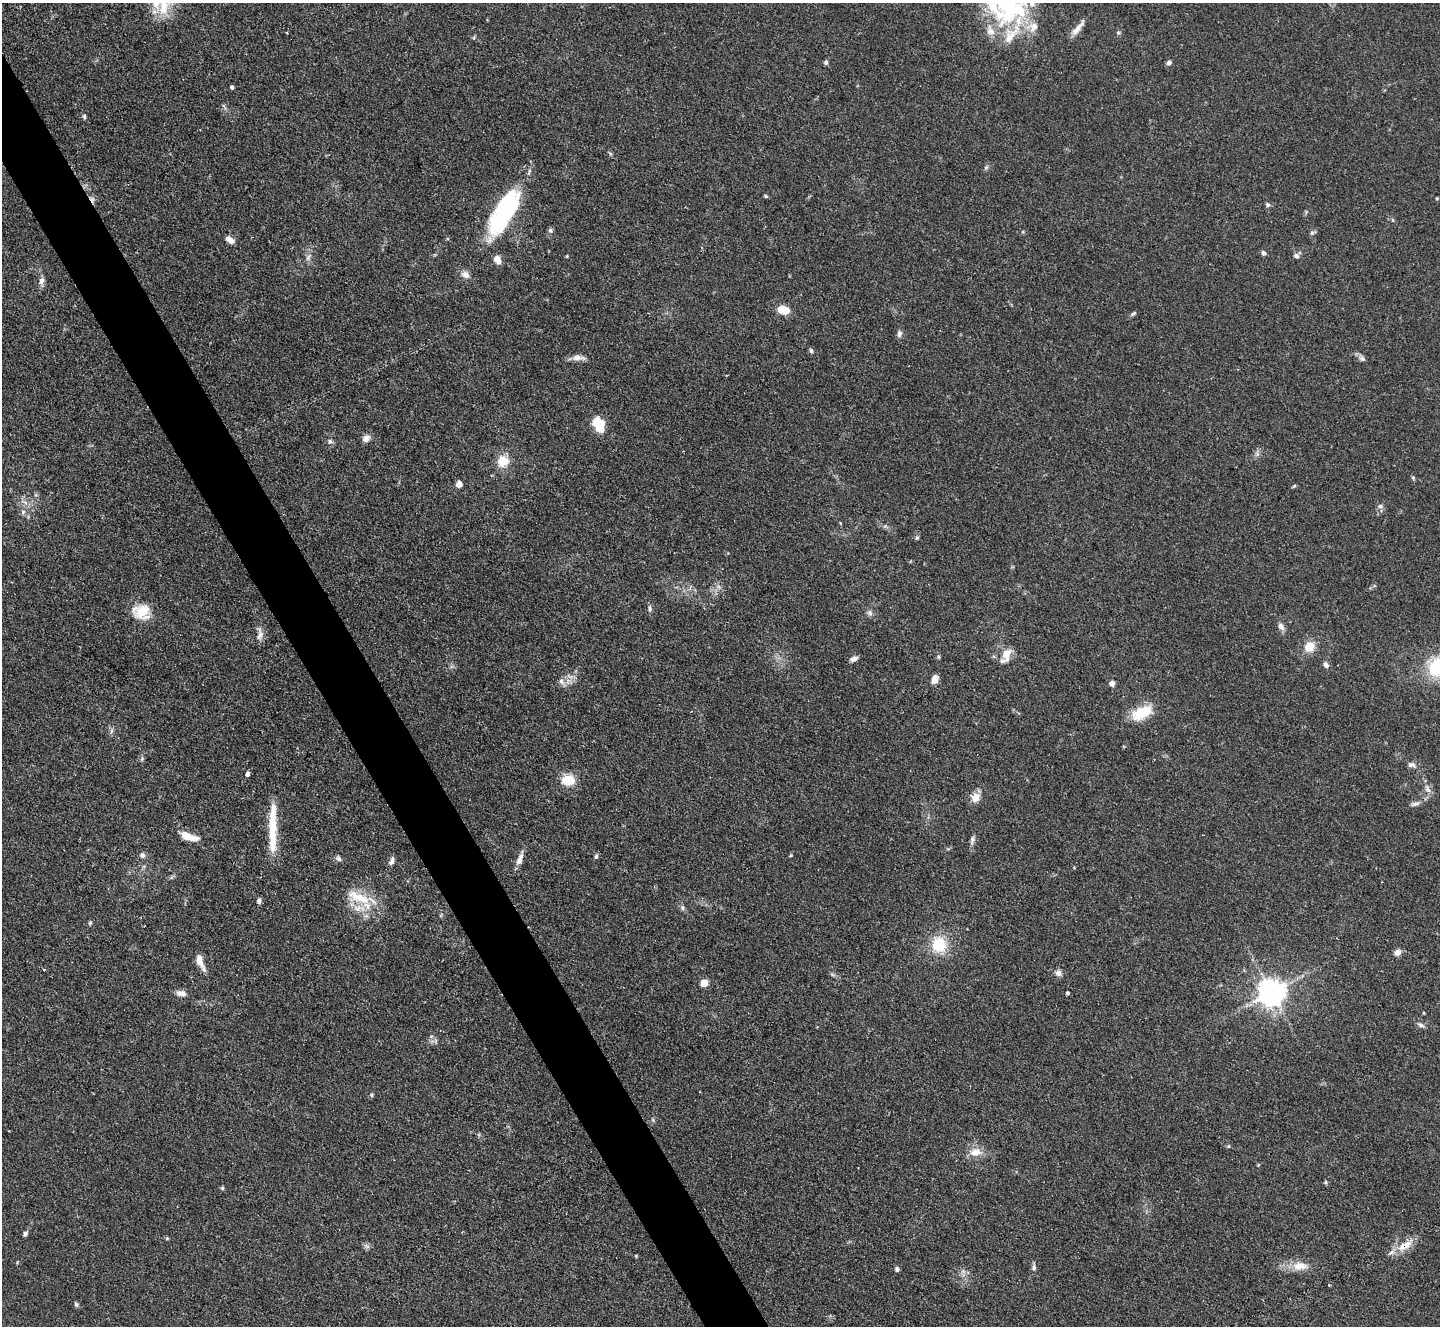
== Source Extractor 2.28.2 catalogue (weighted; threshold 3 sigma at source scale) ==
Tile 11 of 4 x 4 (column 3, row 3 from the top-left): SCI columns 2875-4312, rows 1619-2942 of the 5755 x 5746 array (HDU 1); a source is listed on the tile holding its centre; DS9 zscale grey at full resolution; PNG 1442 x 1328 px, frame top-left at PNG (2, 3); no overlay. Shown black and unused: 4% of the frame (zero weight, under 2 of 3 exposures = <1% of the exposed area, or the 3 px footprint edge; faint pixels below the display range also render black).
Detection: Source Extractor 2.28.2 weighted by HDU 2 'WHT'; one run over the whole footprint, this tile lists its part. Background 0.105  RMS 0.0057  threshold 0.0256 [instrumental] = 3 sigma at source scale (4.5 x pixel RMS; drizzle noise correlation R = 1.50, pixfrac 1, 0.05/0.05 arcsec/px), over >= 5 px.
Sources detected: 117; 1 inside a brighter object's white glare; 1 cosmic-ray / hot-pixel residue — not listed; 11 inside a brighter listed object's ellipse — not listed separately; the other 104 listed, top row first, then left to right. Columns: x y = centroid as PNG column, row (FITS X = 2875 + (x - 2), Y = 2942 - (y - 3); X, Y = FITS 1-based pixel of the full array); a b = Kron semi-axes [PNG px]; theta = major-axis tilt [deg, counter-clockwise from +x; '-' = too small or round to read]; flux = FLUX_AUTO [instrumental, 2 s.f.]
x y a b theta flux
1007 5 58 43 -65 91
164 7 28 15 77 14
1078 28 24 6 50 4.4
1118 33 5 5 - 0.84
474 37 6 4 72 0.69
826 62 6 6 - 1.2
1169 63 6 5 - 1.9
232 87 4 4 - 1.4
84 116 6 5 - 0.95
766 196 5 4 - 0.73
1437 198 5 3 - 0.57
1267 205 6 6 - 1.1
509 206 65 22 54 70
550 230 7 6 - 1.3
1312 233 7 5 46 1.2
230 240 11 6 -32 3.7
1264 253 6 5 - 1.7
567 256 4 4 - 0.53
1296 256 8 6 -33 1.6
308 257 12 5 56 2.3
497 260 11 8 -56 3.7
465 275 11 8 -30 3.6
41 281 12 7 84 2.8
783 310 11 7 -10 11
1133 314 9 4 34 1.1
899 334 9 6 81 1.8
811 351 6 5 - 1.2
578 358 19 7 -3 3.9
1362 358 10 7 -19 1.9
598 424 17 11 -65 14
366 438 11 8 38 3
330 441 8 7 - 1.7
1257 454 6 6 - 1.4
503 461 13 12 - 11
1413 478 5 5 - 0.77
459 484 5 4 - 6.2
1294 486 6 4 44 0.65
1380 506 8 7 - 1.7
23 512 6 6 - 1.4
917 538 6 5 - 0.88
650 608 8 6 -77 1.6
142 612 17 14 -15 17
870 613 9 7 -64 1.9
1281 626 11 7 -59 2.6
260 634 19 8 83 3.8
1309 647 10 9 - 9.5
1006 654 15 10 79 7.5
938 657 6 5 - 0.88
853 659 9 6 21 2.6
1326 665 9 6 -69 2
1438 667 28 22 40 35
935 679 8 6 75 6.1
561 681 10 7 -61 2.5
1112 683 7 6 - 2.4
1142 713 28 14 27 16
111 731 10 4 79 1.4
142 759 7 4 46 0.83
1411 765 11 7 -13 2.3
247 774 6 4 81 1.8
568 780 15 12 -6 11
1427 789 14 7 -66 3.3
975 798 10 9 - 6.2
1415 804 14 6 14 2.2
273 828 26 12 -80 11
188 836 21 7 -20 10
972 840 14 6 81 2.1
142 855 7 7 - 1.9
791 855 4 3 - 0.55
596 856 7 5 73 1.1
338 858 8 6 -34 1.7
520 859 18 7 69 4.1
392 861 11 6 72 2.2
358 897 39 14 -23 18
259 901 7 5 84 1.6
682 908 8 4 -82 1.2
90 923 6 5 - 0.94
939 945 19 17 -77 20
1397 952 8 6 35 3.4
200 962 23 7 -68 5.9
44 970 3 2 - 0.93
1058 973 9 8 - 2.4
704 983 5 5 - 14
1272 992 8 8 - 730
181 993 14 8 -11 3.2
1067 993 4 4 - 0.82
1424 1013 5 3 - 0.48
1420 1025 11 6 -26 1.9
436 1041 9 3 -77 1.1
371 1095 5 5 - 0.85
1228 1146 5 5 - 0.7
976 1152 18 12 7 7
1258 1165 5 3 - 0.47
1326 1182 6 4 -72 0.79
222 1188 5 5 - 0.84
25 1234 7 5 50 1.4
167 1238 5 4 - 0.73
1405 1246 21 9 34 8.7
367 1247 8 6 -16 1.6
636 1256 5 3 - 0.55
1300 1266 23 12 1 8.9
1034 1267 8 6 -83 1.6
897 1269 5 5 - 1.6
963 1271 7 5 -44 1.6
76 1304 8 4 -74 1
Overlapping masked pixels (flux is a lower limit): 1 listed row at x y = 1405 1246
Isophote crosses this tile's border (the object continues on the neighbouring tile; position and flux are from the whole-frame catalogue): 3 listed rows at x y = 1007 5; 164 7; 1438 667